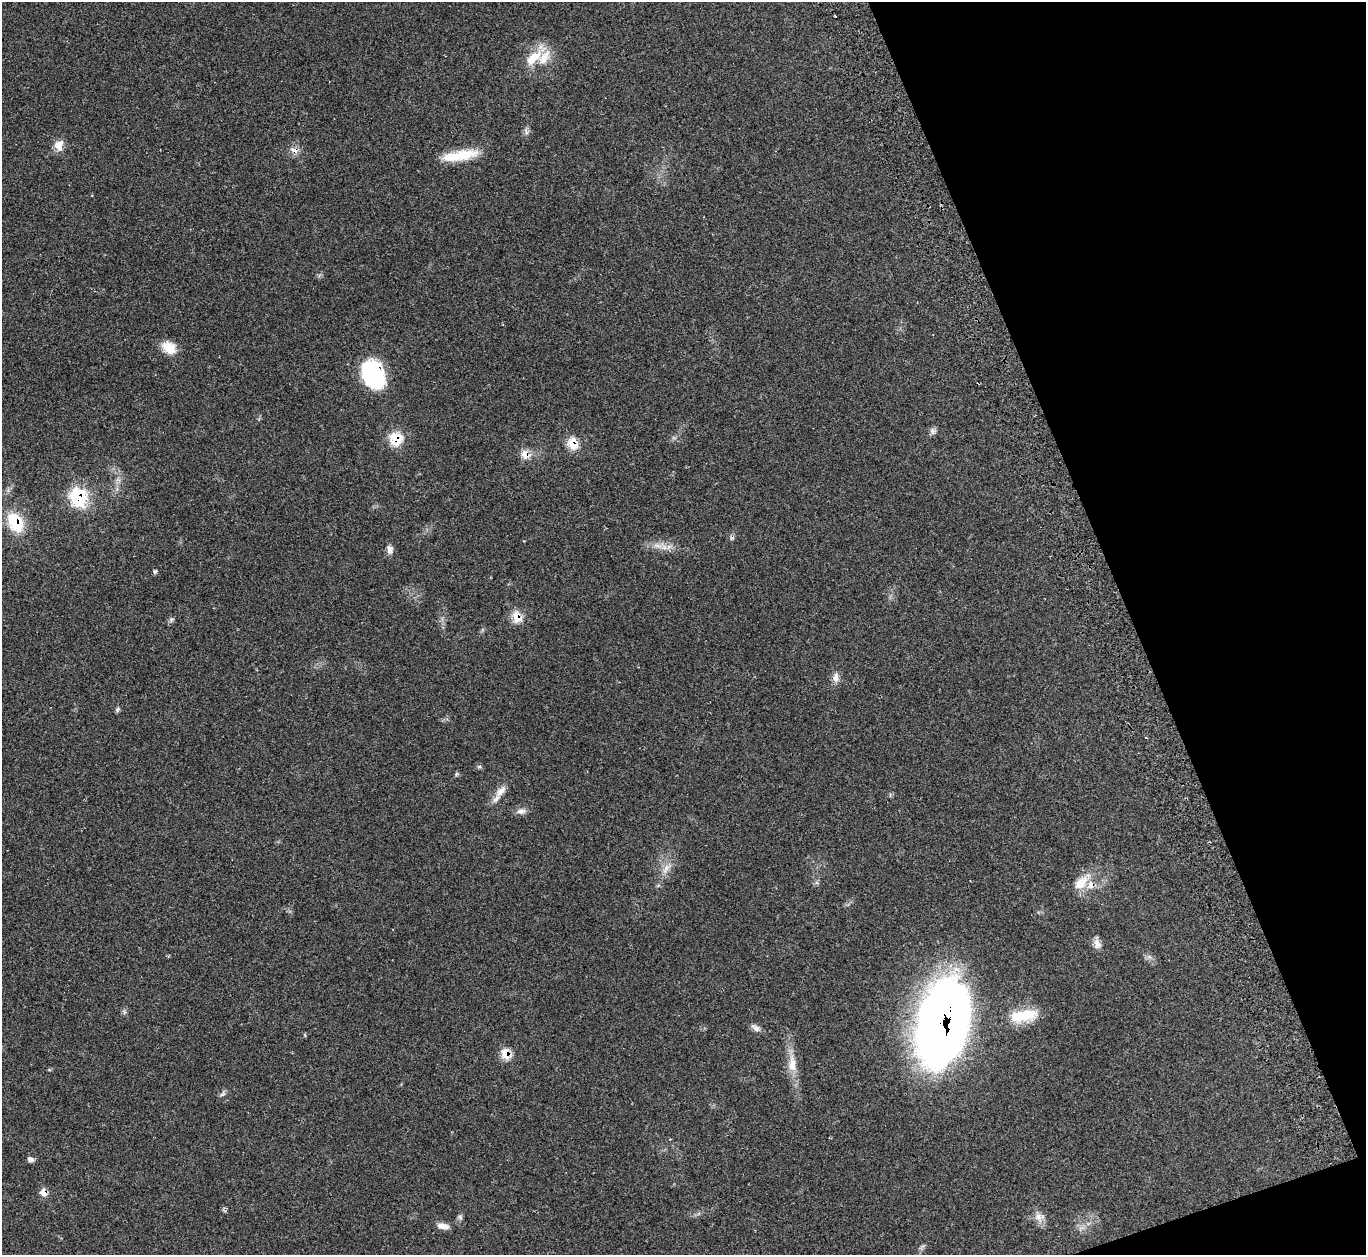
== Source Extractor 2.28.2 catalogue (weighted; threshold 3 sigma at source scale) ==
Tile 12 of 4 x 4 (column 4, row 3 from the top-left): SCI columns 4160-5523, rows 1438-2690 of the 5583 x 5512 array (HDU 1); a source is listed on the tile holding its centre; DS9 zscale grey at full resolution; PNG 1368 x 1257 px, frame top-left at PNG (2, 2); no overlay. Shown black and unused: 18% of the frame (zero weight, under 2 of 3 exposures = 4% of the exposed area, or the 3 px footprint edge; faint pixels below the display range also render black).
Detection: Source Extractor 2.28.2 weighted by HDU 2 'WHT'; one run over the whole footprint, this tile lists its part. Background 0.11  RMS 0.0081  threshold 0.0363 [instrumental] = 3 sigma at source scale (4.5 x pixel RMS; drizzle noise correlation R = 1.50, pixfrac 1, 0.05/0.05 arcsec/px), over >= 5 px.
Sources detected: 44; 1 inside a brighter object's white glare — not listed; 4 inside a brighter listed object's ellipse — not listed separately; the other 39 listed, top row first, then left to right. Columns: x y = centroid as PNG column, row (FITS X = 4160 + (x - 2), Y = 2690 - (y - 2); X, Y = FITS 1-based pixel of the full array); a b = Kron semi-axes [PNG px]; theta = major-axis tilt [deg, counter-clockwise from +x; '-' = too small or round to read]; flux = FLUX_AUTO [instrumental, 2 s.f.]
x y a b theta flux
835 16 3 2 - 0.88
533 58 29 13 42 18
59 145 13 10 75 7.7
294 150 9 6 -25 4.8
463 155 37 14 12 23
169 347 17 11 -39 15
374 375 31 22 -68 63
933 432 8 6 46 2.4
396 438 11 10 - 22
573 443 11 8 -70 15
525 454 10 7 -37 8.3
78 497 11 9 -67 79
15 523 22 14 -61 31
664 547 8 6 -46 3.7
390 549 11 8 -84 4.1
155 571 5 5 - 1.6
517 617 9 7 -71 14
171 619 7 6 - 1.6
836 677 14 7 84 4.7
117 710 7 5 58 1.4
479 766 6 4 1 1.2
457 774 6 5 - 1.2
501 791 19 9 49 7
521 811 13 7 4 3.9
666 869 16 7 64 6.3
1081 883 23 13 43 13
1097 944 14 8 -73 4.8
124 1012 7 4 -72 1.4
1025 1016 35 16 10 22
942 1023 61 34 76 880
755 1028 15 7 -37 3.5
506 1054 8 6 -75 18
792 1064 27 10 -88 13
223 1094 9 6 40 2.1
30 1159 8 6 -22 2.6
44 1192 7 6 - 9.2
460 1217 7 6 - 1.6
1038 1217 14 10 -69 6
443 1226 15 7 -9 5
Overlapping masked pixels (flux is a lower limit): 11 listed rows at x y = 294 150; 374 375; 396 438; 573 443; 525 454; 78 497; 15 523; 517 617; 942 1023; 506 1054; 44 1192